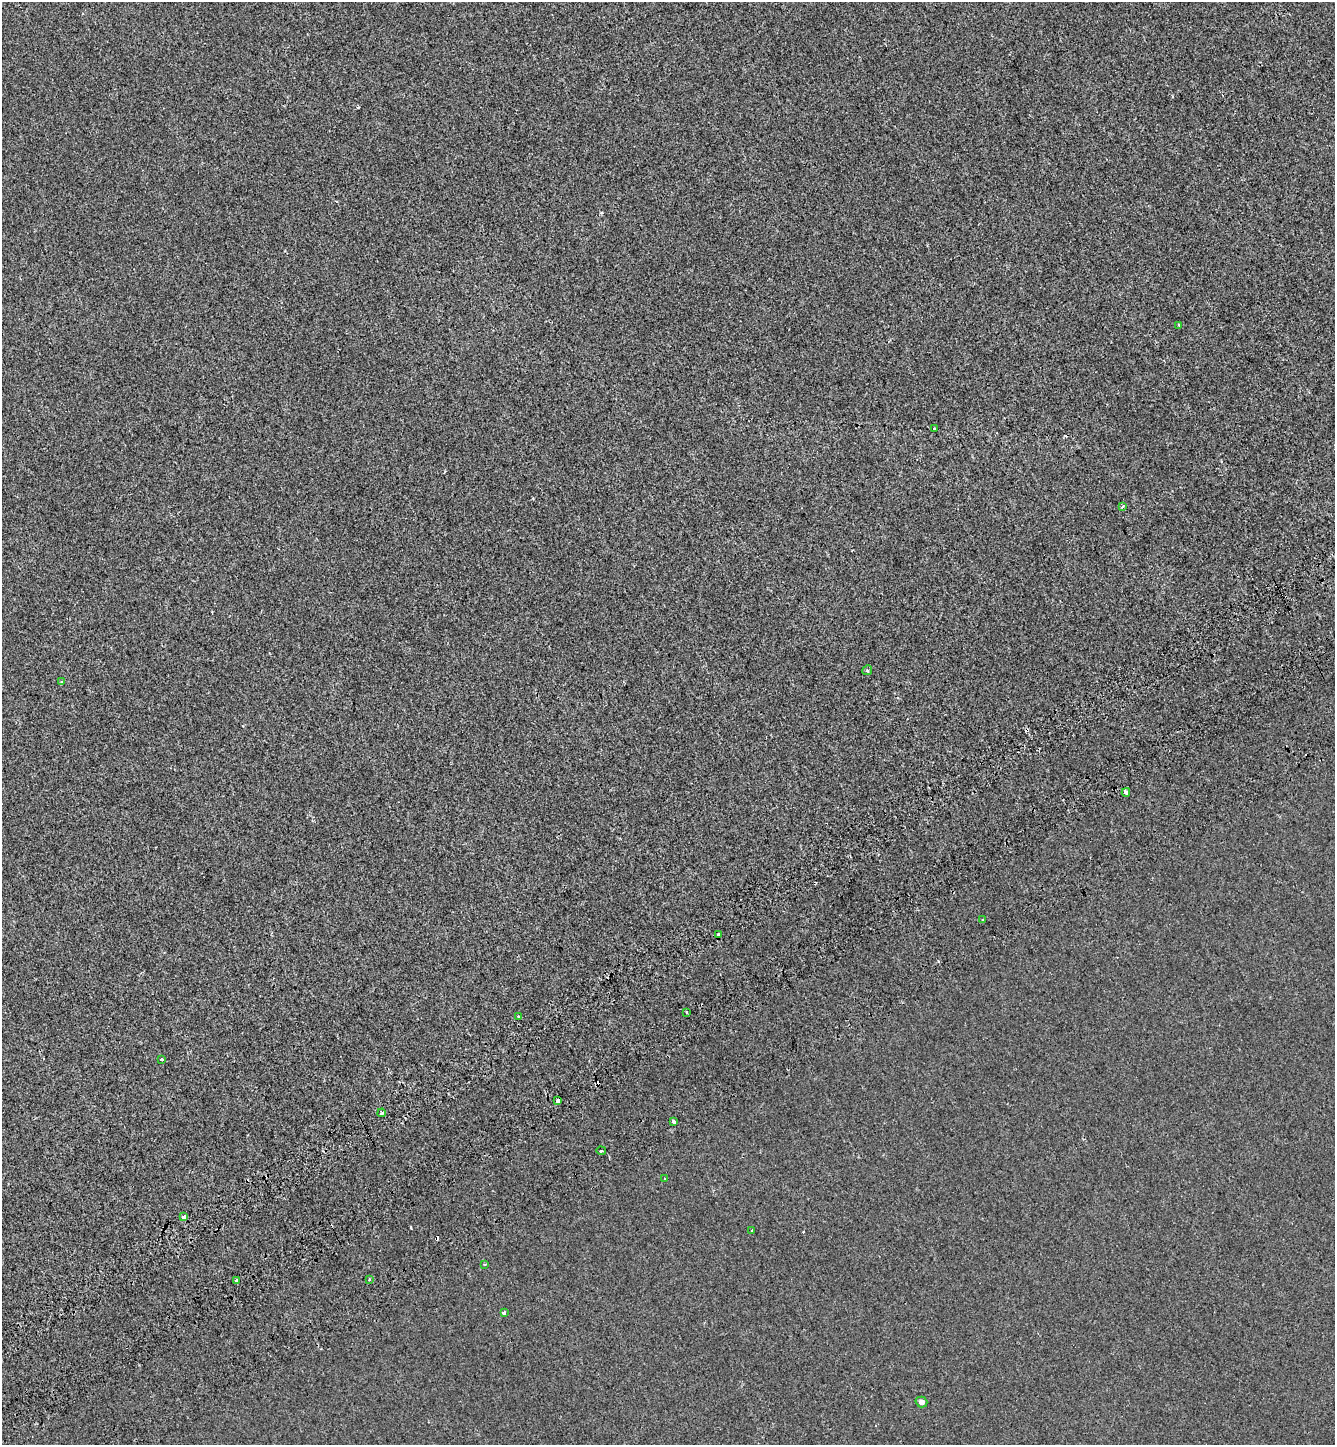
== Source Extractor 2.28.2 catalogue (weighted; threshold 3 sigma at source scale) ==
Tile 7 of 4 x 4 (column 3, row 2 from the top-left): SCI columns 2958-4290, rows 2987-4429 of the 5858 x 5977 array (HDU 1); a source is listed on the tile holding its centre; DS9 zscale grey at full resolution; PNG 1337 x 1447 px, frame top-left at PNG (2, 2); each listed source drawn as its Kron ellipse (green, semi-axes under 4 px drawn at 4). Shown black and unused: <1% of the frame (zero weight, under 2 of 3 exposures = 7% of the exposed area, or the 3 px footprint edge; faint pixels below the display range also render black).
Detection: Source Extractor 2.28.2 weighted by HDU 2 'WHT'; one run over the whole footprint, this tile lists its part. Background -4.05e-04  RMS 0.0046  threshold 0.0205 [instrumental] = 3 sigma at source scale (4.5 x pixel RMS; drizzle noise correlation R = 1.50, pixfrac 1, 0.0396/0.0396 arcsec/px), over >= 5 px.
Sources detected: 28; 5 cosmic-ray / hot-pixel residue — neither listed nor drawn; the other 23 listed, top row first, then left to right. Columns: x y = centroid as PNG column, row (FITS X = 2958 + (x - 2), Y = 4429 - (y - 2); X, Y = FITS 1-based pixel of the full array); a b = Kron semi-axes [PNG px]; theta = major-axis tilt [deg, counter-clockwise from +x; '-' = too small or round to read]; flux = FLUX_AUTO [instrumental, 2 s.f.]
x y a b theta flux
1179 325 3 2 - 0.7
934 429 3 3 - 1.1
1122 506 4 3 - 0.76
867 670 5 4 - 0.65
62 682 3 3 - 1.8
1126 792 4 3 - 5.5
983 920 3 3 - 0.86
718 935 3 3 - 3.1
687 1013 3 3 - 0.73
518 1017 3 3 - 0.84
162 1059 3 3 - 0.96
558 1101 4 3 - 2.7
382 1113 4 3 - 1.1
673 1121 3 3 - 5.4
601 1151 5 2 - 0.47
665 1178 3 3 - 0.77
184 1217 4 3 - 3.9
752 1231 4 2 - 0.7
485 1264 3 2 - 0.32
369 1279 3 3 - 0.89
236 1281 3 3 - 1.3
504 1313 3 3 - 0.97
921 1402 6 5 - 1.9